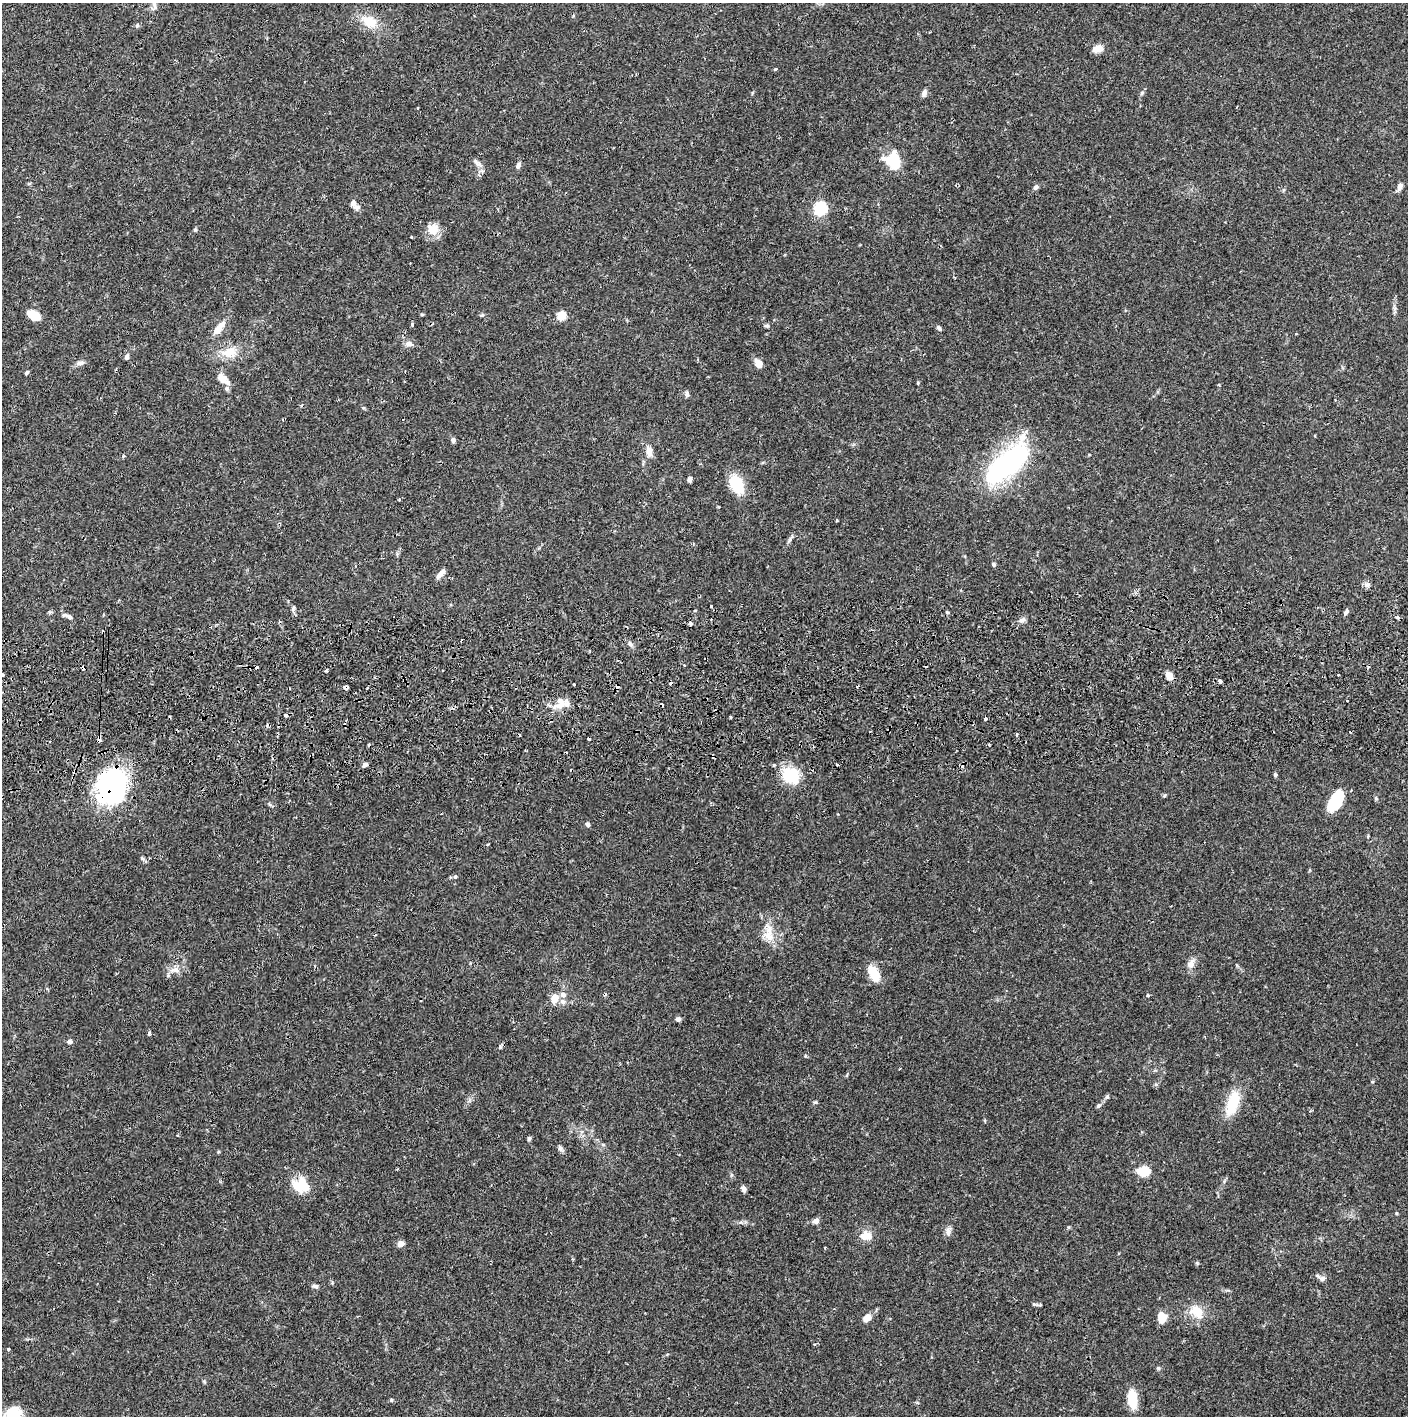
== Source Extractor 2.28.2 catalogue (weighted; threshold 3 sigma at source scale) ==
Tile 5 of 3 x 3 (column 2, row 2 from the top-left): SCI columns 1411-2816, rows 1472-2885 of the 4230 x 4358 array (HDU 1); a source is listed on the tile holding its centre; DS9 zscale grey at full resolution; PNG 1410 x 1418 px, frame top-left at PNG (2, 3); no overlay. Shown black and unused: <1% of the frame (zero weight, under 2 of 3 exposures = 3% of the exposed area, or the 3 px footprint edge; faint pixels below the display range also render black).
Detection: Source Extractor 2.28.2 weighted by HDU 2 'WHT'; one run over the whole footprint, this tile lists its part. Background 0.0683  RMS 0.0049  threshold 0.0219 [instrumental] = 3 sigma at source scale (4.5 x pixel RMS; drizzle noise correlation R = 1.50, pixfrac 1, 0.05/0.05 arcsec/px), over >= 5 px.
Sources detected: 144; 2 inside a brighter object's white glare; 20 cosmic-ray / hot-pixel residue — not listed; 5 inside a brighter listed object's ellipse — not listed separately; the other 117 listed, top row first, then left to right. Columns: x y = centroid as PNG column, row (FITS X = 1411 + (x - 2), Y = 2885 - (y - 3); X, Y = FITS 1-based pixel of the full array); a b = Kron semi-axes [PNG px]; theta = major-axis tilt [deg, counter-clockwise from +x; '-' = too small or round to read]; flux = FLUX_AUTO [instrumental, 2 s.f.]
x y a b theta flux
154 5 13 5 -88 1.7
370 22 18 13 -32 9.7
137 25 6 5 - 0.86
1098 49 9 6 18 5.8
775 69 4 3 - 0.73
924 93 10 6 70 1.8
1142 93 6 5 - 0.82
417 108 3 3 - 0.78
884 158 8 6 -6 1.9
894 160 12 9 -86 26
477 163 17 5 -45 2
518 165 9 5 64 1.7
1400 186 10 6 64 2.1
1035 187 7 5 44 1.1
353 203 8 6 77 1.9
820 209 13 12 - 14
433 229 17 14 -40 6.3
195 230 6 4 0 0.57
411 237 3 3 - 0.69
422 314 5 3 - 0.49
34 315 14 8 -26 7.8
482 315 6 4 17 0.59
561 316 5 5 - 21
412 325 4 3 - 2.8
767 326 7 4 -6 0.78
219 328 21 8 51 5.7
939 328 7 4 -52 0.99
408 344 8 7 - 2.2
229 352 22 14 8 8.7
127 357 7 5 75 1.3
80 363 11 6 11 1.7
758 363 10 8 -64 3.6
27 372 5 4 - 0.84
222 378 18 12 -37 4.2
1219 385 4 2 - 0.39
687 394 8 5 -66 1.2
453 440 6 5 - 1.4
649 451 10 7 -77 3.7
1007 463 60 23 42 78
689 479 6 5 - 1.2
736 484 17 11 -62 18
399 499 3 3 - 0.92
790 540 14 4 59 1.3
993 564 5 4 - 0.82
441 574 15 5 47 2.4
1367 585 9 5 10 1.5
711 606 3 3 - 1.8
293 609 8 5 80 1
1346 612 8 4 52 1.1
69 617 11 6 -33 1.6
1022 620 11 5 27 1.6
690 624 4 3 - 17
630 644 8 5 -62 1.3
326 670 4 3 - 0.57
1338 674 3 2 - 0.76
2 675 3 3 - 2.1
1169 676 8 6 -61 4.8
1220 681 4 3 - 12
574 684 3 3 - 0.97
346 687 4 3 - 4.8
367 688 3 2 - 0.43
1347 700 3 3 - 0.76
560 704 18 11 69 6.1
286 716 4 3 - 1.8
730 717 3 3 - 0.67
985 719 4 3 - 1.8
99 739 4 3 - 4.4
989 745 4 2 - 0.44
566 752 3 2 - 0.4
365 764 7 5 33 1.4
790 775 20 15 -38 18
1275 775 5 4 - 0.88
112 787 38 29 76 75
1164 795 6 4 46 0.58
1376 798 6 4 -48 0.67
1338 800 21 11 50 21
588 824 5 4 - 1.2
1368 836 5 3 - 0.45
142 859 7 5 -51 0.94
455 876 5 4 - 0.76
768 936 18 13 -43 6.6
1191 964 12 9 57 3.2
175 970 13 8 5 3.5
874 973 20 11 -64 7.8
563 995 7 6 - 2.2
1148 995 4 4 - 0.46
554 999 11 8 66 5
563 1002 8 7 - 1.9
678 1019 6 6 - 1.3
149 1033 5 4 - 0.66
69 1042 7 5 -3 1.3
500 1047 6 4 89 1.1
1107 1096 6 5 - 0.79
815 1102 5 5 - 0.62
1232 1103 33 14 71 14
1098 1106 7 5 48 0.91
529 1138 6 4 75 0.82
560 1148 9 6 -59 1.3
1144 1171 8 7 - 16
304 1185 27 14 -42 9.4
743 1188 8 6 -60 1.4
1396 1213 5 3 - 0.45
816 1221 7 6 - 2.3
948 1231 13 6 89 2.1
866 1236 17 13 -6 5.1
400 1244 7 6 - 2.8
1197 1263 5 5 - 0.57
1322 1278 8 7 - 1.4
315 1286 8 5 -8 1.2
1197 1312 21 14 -37 8.8
867 1318 10 7 36 4
1162 1318 11 10 - 5.8
8 1349 3 3 - 0.9
1158 1368 6 5 - 0.74
1132 1399 16 8 -85 13
391 1400 5 4 - 0.63
15 1415 32 13 59 11
Overlapping masked pixels (flux is a lower limit): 4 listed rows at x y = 346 687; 286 716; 99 739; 112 787
Isophote crosses this tile's border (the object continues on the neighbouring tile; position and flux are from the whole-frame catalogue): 3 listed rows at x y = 1400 186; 2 675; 15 1415
Unlisted compact peaks at least as high as the median listed source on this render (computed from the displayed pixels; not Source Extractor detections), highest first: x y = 1034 1304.